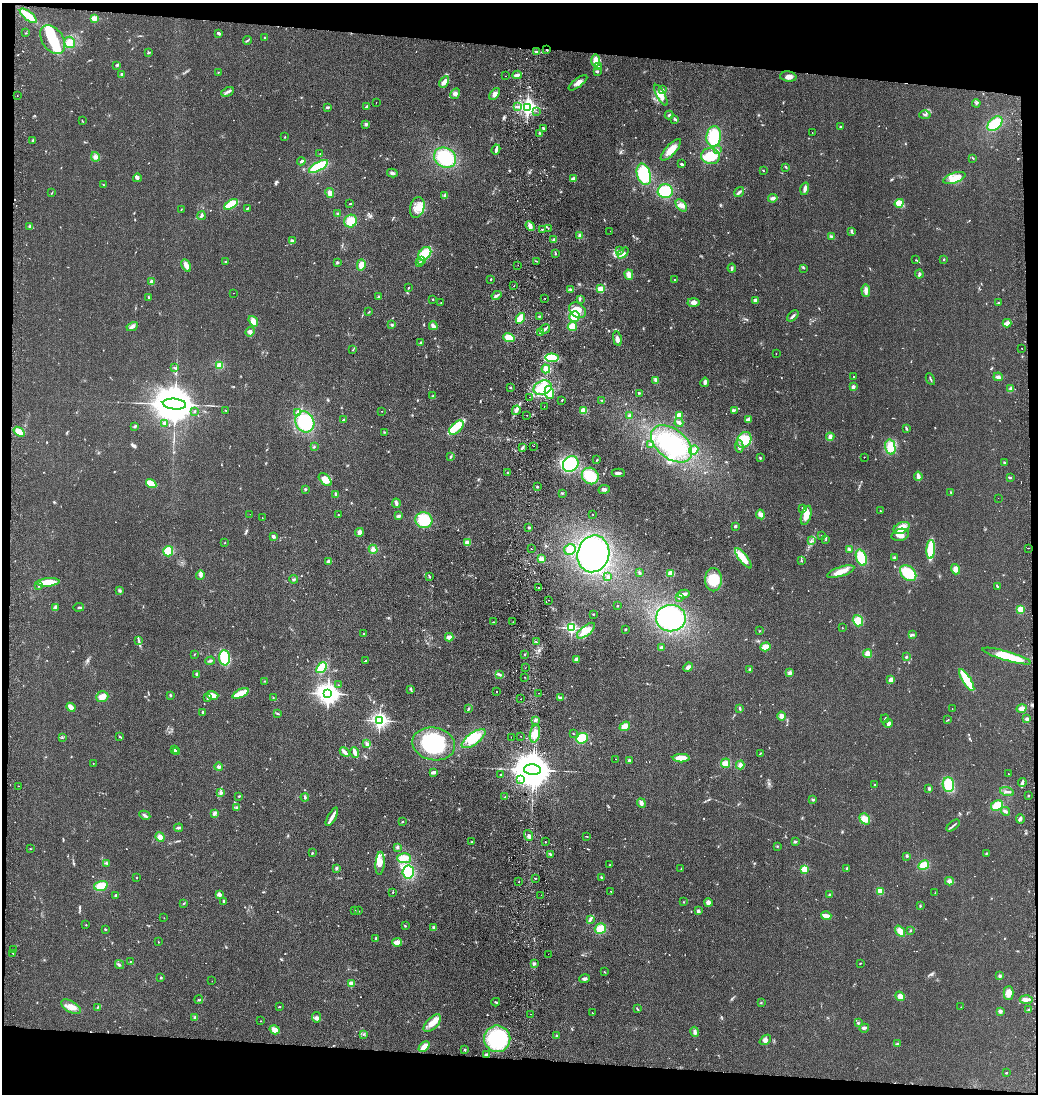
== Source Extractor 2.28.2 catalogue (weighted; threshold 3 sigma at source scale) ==
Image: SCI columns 159-4301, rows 5-4371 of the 4503 x 4376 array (HDU 1 of 3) = the unmasked area's bounding box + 8 px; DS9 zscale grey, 4 x 4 block average (1 PNG px = mean of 4 x 4 image px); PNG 1040 x 1096 px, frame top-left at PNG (2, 3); each listed source drawn as its Kron ellipse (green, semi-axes under 4 px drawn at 4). Shown black and unused: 9% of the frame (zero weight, under 2 of 3 exposures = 3% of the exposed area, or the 3 px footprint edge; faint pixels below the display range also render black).
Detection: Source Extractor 2.28.2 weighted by HDU 2 'WHT'. Background 0.14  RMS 0.011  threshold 0.0495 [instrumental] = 3 sigma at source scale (4.5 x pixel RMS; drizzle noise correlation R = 1.50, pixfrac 1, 0.05/0.05 arcsec/px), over >= 5 px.
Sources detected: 828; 5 too faint to see at this stretch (4 x 4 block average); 8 inside a brighter object's white glare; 24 cosmic-ray / hot-pixel residue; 1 long thin detection or spike segment (spike, bleed or trail) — neither listed nor drawn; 19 coinciding with a brighter row at this scale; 44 inside a brighter listed object's ellipse — not listed separately; of the other 727, all 500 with FLUX_AUTO >= 2.84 (the completeness limit of this list) listed and drawn (227 fainter detections not listed), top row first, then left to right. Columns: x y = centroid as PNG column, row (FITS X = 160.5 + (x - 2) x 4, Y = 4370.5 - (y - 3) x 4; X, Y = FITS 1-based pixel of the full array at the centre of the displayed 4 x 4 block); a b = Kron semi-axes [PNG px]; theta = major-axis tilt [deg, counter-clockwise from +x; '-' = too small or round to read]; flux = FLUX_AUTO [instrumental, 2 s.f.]
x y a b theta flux
28 16 10 3 -39 160
94 18 2 2 - 280
26 33 2 2 - 3.2
218 33 3 2 - 16
265 38 2 2 - 26
53 40 16 10 -57 200
247 41 4 2 - 6.6
69 42 6 5 - 40
547 50 3 2 - 4.8
536 52 2 2 - 48
149 53 4 2 - 8.1
596 61 6 3 90 55
117 66 2 2 - 3.6
599 67 3 2 - 3.9
597 71 3 2 - 12
218 72 2 2 - 3.8
122 74 2 2 - 14
517 75 4 2 - 24
505 76 2 2 - 3.1
788 77 8 5 -6 26
444 82 6 4 61 34
578 83 11 4 37 30
663 90 2 2 - 4.9
228 92 6 2 27 16
455 94 6 4 60 20
495 94 7 4 52 28
661 95 12 4 -61 57
17 96 2 2 - 3.4
376 103 2 2 - 3.1
976 103 4 2 - 6.7
327 107 4 2 - 8.9
367 107 3 3 - 10
518 107 2 2 - 3.5
527 107 2 2 - 2700
536 111 2 2 - 29
669 115 4 2 - 6.7
925 115 5 3 - 11
675 119 4 3 - 9.1
82 121 4 2 - 3.2
366 124 4 3 - 11
995 124 9 5 43 160
840 127 2 2 - 9.5
544 129 3 2 - 13
812 132 2 2 - 11
540 133 2 2 - 6
285 137 2 2 - 4
714 137 10 7 82 160
33 140 2 2 - 5
496 149 5 3 - 15
671 150 14 5 47 69
717 150 3 2 - 6.3
320 154 2 2 - 3.6
711 156 9 8 - 130
95 157 5 4 - 23
445 158 11 9 -29 300
973 158 3 2 - 5.9
301 161 4 2 - 13
682 164 3 2 - 8.7
318 166 11 4 30 220
786 167 3 2 - 7.2
763 170 3 2 - 3.4
392 173 5 3 - 13
644 174 11 6 -72 270
137 178 4 3 - 14
954 178 12 5 18 100
573 179 4 3 - 18
103 185 3 2 - 4.3
805 189 6 2 75 26
665 191 7 7 - 190
739 192 5 3 - 17
52 193 3 2 - 3
330 193 5 4 - 27
445 196 4 3 - 13
773 198 5 3 - 19
899 203 5 4 - 51
231 204 8 3 29 140
350 204 2 2 - 5.5
681 205 7 4 -52 29
417 207 10 7 75 63
247 208 3 2 - 8.6
181 210 3 2 - 2.8
338 214 3 2 - 6.5
201 216 4 3 - 12
351 221 6 6 - 93
30 226 3 2 - 7.2
530 226 5 3 - 24
548 228 2 2 - 3.1
542 229 2 2 - 7.8
610 231 2 2 - 3.3
851 231 3 2 - 8.5
580 236 4 3 - 20
831 237 4 2 - 12
554 240 3 2 - 17
292 241 4 3 - 12
619 251 3 2 - 5.1
555 253 2 2 - 6.4
623 253 6 4 46 25
425 254 8 5 46 140
944 259 2 2 - 3.8
421 260 3 2 - 6.9
916 260 3 2 - 4.5
536 261 2 2 - 3.3
226 262 2 2 - 4.9
337 262 3 2 - 10
419 262 3 2 - 6.1
186 265 6 3 -62 44
361 265 5 4 - 47
518 265 2 2 - 4.1
732 268 4 3 - 9.5
804 268 2 2 - 3.1
919 274 4 2 - 11
629 275 5 4 - 38
491 279 2 2 - 12
674 279 2 2 - 3.5
151 282 4 3 - 19
514 286 2 2 - 6.2
408 288 2 2 - 5.7
570 289 2 2 - 4.3
601 289 2 2 - 320
866 291 6 4 -86 28
234 293 2 2 - 3.3
496 295 5 2 - 11
148 297 3 2 - 4.9
378 297 3 2 - 5.8
544 298 2 2 - 8.4
433 299 2 2 - 3.7
580 299 2 2 - 3.8
756 301 3 3 - 35
441 302 2 2 - 5.5
693 303 6 4 -4 31
999 303 2 2 - 4
578 310 9 7 -40 65
369 312 2 2 - 3.7
539 316 3 2 - 5.5
574 316 5 5 - 90
793 316 7 2 45 17
520 318 5 4 - 82
253 321 6 4 -53 35
1007 323 4 3 - 35
392 325 4 2 - 9.3
433 326 4 3 - 31
132 327 6 3 28 27
572 327 5 4 - 67
545 329 5 2 - 14
250 332 5 3 - 23
540 332 2 2 - 5.4
509 337 6 4 -18 150
617 339 7 3 -79 25
421 343 3 3 - 13
1021 348 2 2 - 2.8
353 350 3 2 - 3.5
776 354 2 2 - 3.2
552 358 6 4 -6 140
219 365 4 3 - 42
175 368 2 2 - 3.8
546 369 4 3 - 35
854 376 2 2 - 5
998 377 5 3 - 17
930 379 6 2 -62 6.8
656 381 4 3 - 13
705 382 5 3 - 15
510 387 3 2 - 4
853 387 3 3 - 13
543 388 9 7 23 110
1010 389 3 3 - 11
549 393 6 4 -78 70
639 393 3 2 - 4.8
433 396 4 2 - 6.2
530 397 2 2 - 4.2
562 400 2 2 - 5.7
602 400 2 2 - 3
174 404 12 5 -5 41000
544 406 2 2 - 5.5
225 410 3 2 - 3
516 410 5 3 - 19
734 410 2 2 - 3.6
194 411 2 2 - 6.5
382 411 2 2 - 4.2
583 411 4 3 - 44
297 413 3 2 - 7.3
527 415 2 2 - 4
679 415 4 3 - 33
630 416 3 2 - 27
748 419 3 3 - 10
343 420 3 2 - 5
305 422 11 9 -64 320
679 422 4 3 - 15
164 423 3 3 - 8.6
135 426 3 3 - 7.7
456 428 9 5 44 62
906 428 3 2 - 7.9
19 432 6 3 -36 48
384 432 2 2 - 3.8
830 437 4 3 - 21
744 440 8 6 57 140
651 444 2 2 - 17
671 444 23 14 -39 450
533 446 2 2 - 6
739 446 6 2 -87 15
314 447 2 2 - 3.2
890 447 7 5 -76 95
522 448 4 2 - 11
694 450 5 3 - 33
451 457 3 2 - 5.6
864 457 2 2 - 3
760 458 3 2 - 5.2
597 460 3 2 - 4.6
1004 463 2 2 - 6.2
571 464 8 7 - 270
508 473 3 2 - 7.8
618 473 6 2 0 22
590 476 9 8 - 150
918 476 4 2 - 35
1010 478 3 2 - 6.1
325 480 8 5 -44 72
151 484 5 3 - 93
537 487 2 2 - 4.8
305 489 3 2 - 7.4
604 489 6 3 9 18
951 492 2 2 - 5
562 493 2 2 - 4.2
336 494 3 2 - 21
998 498 2 2 - 4.1
396 503 5 2 - 24
802 508 3 3 - 8.7
880 511 2 2 - 3.2
250 514 2 2 - 10
593 514 2 2 - 5.3
760 514 5 3 - 29
338 515 2 2 - 4.2
806 515 10 5 74 54
398 516 4 3 - 14
262 517 2 2 - 3.5
424 520 8 8 - 190
735 526 4 2 - 9.1
529 527 3 2 - 7.1
902 528 8 5 25 89
359 532 4 4 - 20
822 535 4 2 - 3.8
900 535 9 6 16 46
273 536 2 2 - 19
826 539 2 2 - 3.6
811 541 3 2 - 7.9
225 542 2 2 - 3.8
467 543 3 3 - 30
1028 548 2 2 - 7.6
373 549 4 4 - 21
531 549 2 2 - 4.5
849 549 3 3 - 10
931 549 9 3 86 250
570 550 6 5 - 53
168 551 5 5 - 87
593 554 18 16 76 870
894 557 3 2 - 3.2
743 558 12 4 -53 120
861 558 8 5 -71 190
542 559 4 3 - 22
328 561 3 2 - 20
802 561 2 2 - 3.5
956 569 5 4 - 32
841 572 14 4 18 62
640 573 3 3 - 8.2
671 573 3 3 - 32
908 573 9 6 -44 160
200 575 4 2 - 12
429 577 2 2 - 4.6
608 577 3 3 - 14
294 579 4 2 - 6.7
713 580 11 8 -90 170
48 582 11 4 5 120
39 586 2 2 - 4.3
997 587 2 2 - 5.1
539 588 2 2 - 6.8
119 590 3 2 - 7.1
683 594 6 3 14 25
679 598 2 2 - 9.5
549 600 2 2 - 3.6
617 606 2 2 - 4.1
55 607 3 2 - 6.2
79 607 5 2 - 11
1020 609 4 3 - 32
593 614 2 2 - 3.5
671 618 15 13 -2 640
858 621 6 5 - 83
493 622 2 2 - 3
513 622 2 2 - 8.4
571 628 2 2 - 1100
842 628 2 2 - 2.9
625 629 2 2 - 9.5
586 631 11 5 39 58
759 631 2 2 - 3.6
364 634 2 2 - 5.6
912 635 2 2 - 4.8
449 637 4 2 - 41
139 641 2 2 - 3.9
536 642 3 2 - 4.8
661 647 3 2 - 12
765 647 5 4 - 55
194 654 2 2 - 3
525 654 2 2 - 20
867 654 4 4 - 31
1007 656 25 4 -16 220
906 657 2 2 - 11
224 658 8 5 -88 160
576 659 3 3 - 31
210 661 5 2 - 10
365 661 3 2 - 3.9
688 667 5 3 - 21
321 668 6 4 50 130
525 668 2 2 - 9.3
750 669 3 3 - 8.2
790 673 4 3 - 16
197 674 2 2 - 52
499 674 4 2 - 15
525 677 2 2 - 3.5
891 680 4 3 - 43
967 680 12 4 -58 190
264 681 2 2 - 3.1
338 685 2 2 - 7.4
411 689 3 2 - 6.2
497 692 2 2 - 6.3
240 693 9 3 24 120
328 693 3 3 - 4900
538 693 2 2 - 3.3
170 695 2 2 - 6.3
213 695 6 3 -15 50
102 697 6 5 - 37
273 697 2 2 - 3.1
560 697 2 2 - 2.9
207 698 4 2 - 9.4
521 699 2 2 - 3
71 707 5 2 - 52
469 708 2 2 - 6
740 708 4 2 - 9.2
952 708 2 2 - 3.6
1021 708 5 3 - 25
203 712 2 2 - 13
277 714 2 2 - 10
781 716 4 4 - 26
885 719 4 2 - 6
1027 719 3 2 - 16
379 720 2 2 - 2200
535 720 4 2 - 12
948 720 3 2 - 4.8
888 723 5 3 - 13
625 726 5 4 - 42
573 733 2 2 - 3.5
535 734 9 5 77 67
520 736 2 2 - 5.8
120 737 3 2 - 6.1
511 737 2 2 - 89
62 738 2 2 - 2.9
582 738 6 5 - 110
474 739 14 6 36 110
367 744 3 2 - 20
434 744 21 16 -12 480
175 750 2 2 - 6.2
177 752 3 2 - 20
345 752 5 2 - 39
355 752 5 2 - 43
760 753 3 2 - 3.7
681 758 8 4 -1 95
615 759 2 2 - 3.6
629 761 3 2 - 13
93 763 2 2 - 4
726 763 5 4 - 29
740 765 4 3 - 20
219 767 4 2 - 13
532 770 8 5 -6 28000
433 772 4 2 - 21
1008 774 2 2 - 4.2
500 775 2 2 - 3.4
521 780 2 2 - 5.8
1022 783 4 2 - 15
875 784 2 2 - 8.1
948 785 7 6 - 160
18 786 2 2 - 3.3
929 789 3 2 - 10
1007 792 7 2 -17 12
221 793 4 3 - 13
239 796 2 2 - 6.4
1028 796 2 2 - 6
305 797 4 2 - 9.9
505 797 3 2 - 4.6
813 800 2 2 - 4.9
641 803 5 3 - 20
997 806 6 5 - 92
237 807 3 3 - 8.8
1005 811 4 3 - 13
214 813 4 2 - 16
145 815 6 2 -27 12
332 817 10 2 60 41
865 819 6 4 -50 50
1020 819 5 3 - 12
402 822 2 2 - 4.8
953 825 8 2 40 11
179 828 4 2 - 21
529 835 5 2 - 16
587 836 2 2 - 3.5
160 837 5 4 - 32
471 842 2 2 - 4.4
545 842 2 2 - 3.6
795 842 3 2 - 11
777 846 2 2 - 4
397 847 3 3 - 10
30 849 2 2 - 3.2
312 853 2 2 - 6.3
986 853 3 2 - 4.6
551 854 3 2 - 8.6
907 856 3 3 - 6.6
404 858 7 5 -4 54
107 863 3 2 - 4
380 863 11 4 85 43
610 865 2 2 - 3.5
924 865 5 4 - 83
336 868 3 3 - 9.9
847 868 3 2 - 6.9
681 869 2 2 - 3
804 869 2 2 - 330
408 872 6 5 - 190
136 877 2 2 - 3.2
602 877 3 2 - 6.2
535 878 2 2 - 3.7
949 881 4 4 - 31
519 882 2 2 - 5.4
101 886 7 4 16 90
611 891 2 2 - 13
880 891 3 3 - 40
393 892 2 2 - 4.8
935 893 2 2 - 5
219 894 4 3 - 21
116 895 3 2 - 13
541 895 2 2 - 3.9
830 895 3 2 - 15
224 901 3 2 - 7.2
683 902 2 2 - 3.4
708 902 4 3 - 38
184 903 3 2 - 4.3
920 906 3 2 - 6.2
355 910 3 2 - 4.3
358 911 2 2 - 4
698 911 3 3 - 13
826 916 5 2 - 53
164 918 2 2 - 2.9
590 920 3 2 - 8
86 925 2 2 - 3.6
405 926 2 2 - 3.4
433 927 3 2 - 7.8
105 929 3 2 - 5
600 929 6 5 - 88
910 930 2 2 - 6.1
900 931 6 4 -53 57
376 938 3 2 - 6.3
158 942 2 2 - 3.4
397 942 5 3 - 50
14 949 2 2 - 3.6
13 953 2 2 - 8.8
548 954 2 2 - 7
130 961 2 2 - 3.2
860 963 2 2 - 4.2
534 964 3 2 - 9.7
119 965 5 2 - 7.1
604 972 2 2 - 3.2
1000 976 3 3 - 10
161 977 2 2 - 7.6
585 979 5 3 - 15
212 981 2 2 - 3.1
351 984 2 2 - 180
1009 993 7 5 -90 47
900 996 5 4 - 35
199 1000 4 2 - 6.2
1026 1000 6 4 -4 25
496 1002 4 2 - 8.7
761 1003 2 2 - 3.9
71 1007 11 5 -31 49
98 1007 2 2 - 3.2
279 1007 2 2 - 4.1
961 1007 2 2 - 4.3
637 1009 3 2 - 4.5
1029 1009 3 2 - 5.8
1000 1011 4 3 - 13
592 1013 2 2 - 4.5
530 1014 2 2 - 6.6
195 1017 2 2 - 22
316 1017 5 4 - 17
260 1021 2 2 - 3.2
432 1023 11 5 45 61
858 1023 3 2 - 7.8
864 1028 5 3 - 9.9
275 1030 5 3 - 37
695 1032 5 3 - 19
363 1034 2 2 - 4.2
557 1036 2 2 - 34
497 1039 13 13 - 530
765 1040 6 3 38 19
897 1044 2 2 - 3.7
424 1047 6 3 44 63
465 1050 3 2 - 7.5
487 1055 3 2 - 20
1006 1073 2 2 - 5.8
Overlapping masked pixels (flux is a lower limit): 1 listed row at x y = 547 50
Diffuse or blended objects may show on this block-average render without a row.